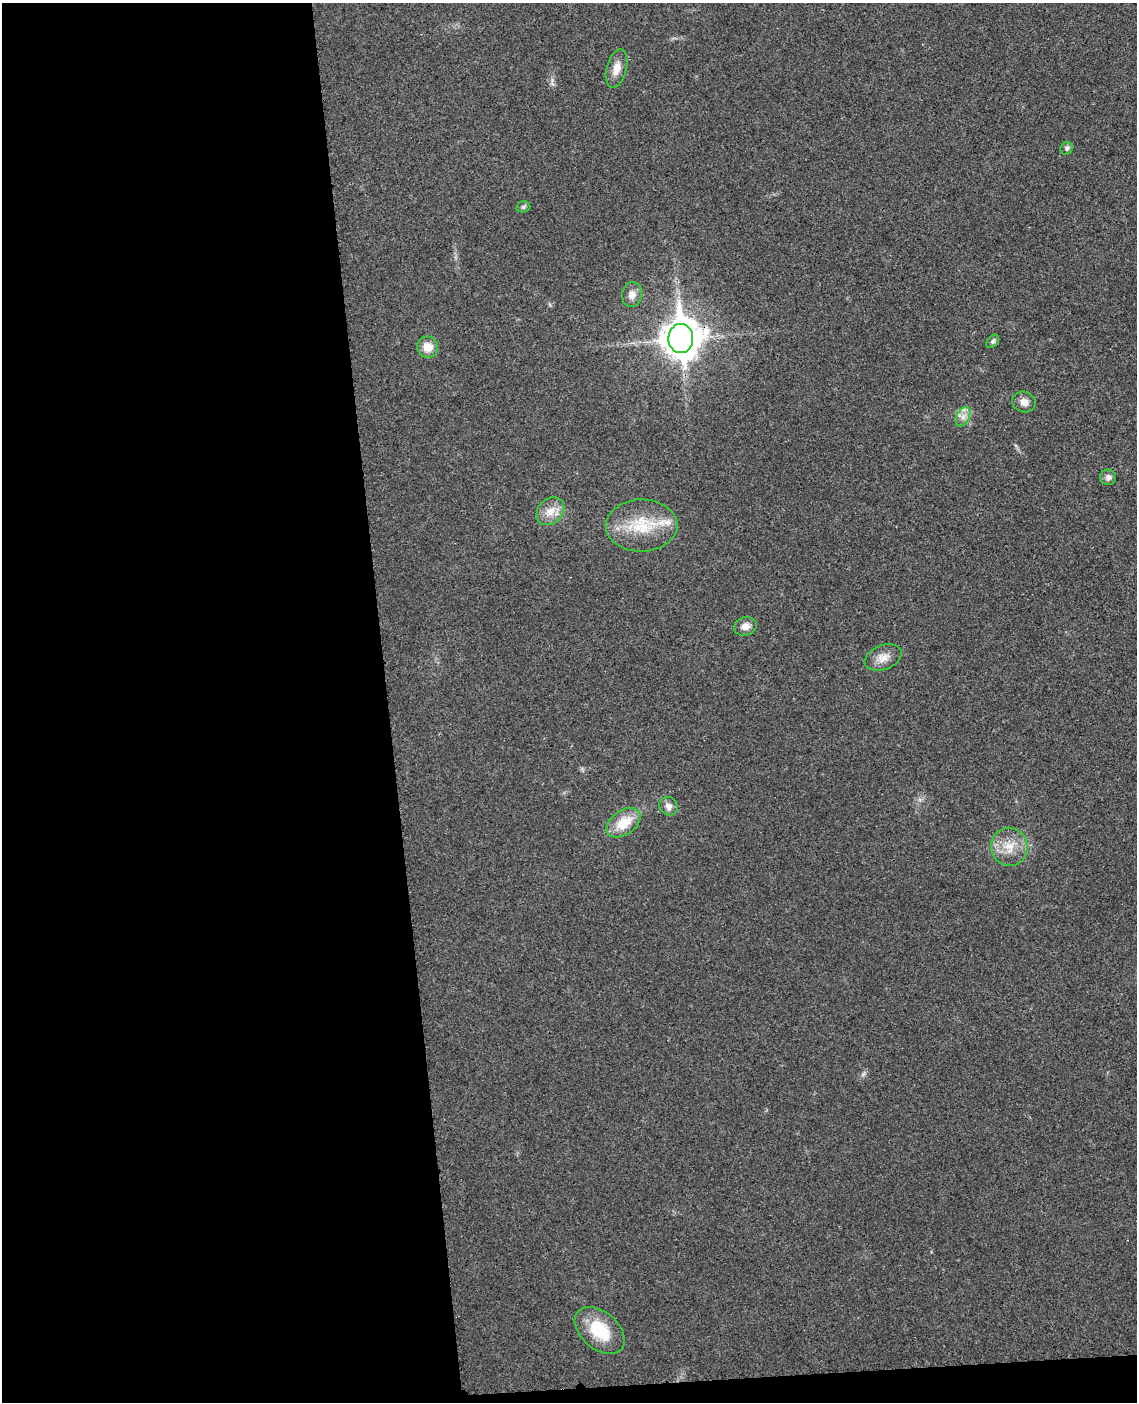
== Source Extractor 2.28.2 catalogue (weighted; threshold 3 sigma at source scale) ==
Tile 9 of 4 x 3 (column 1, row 3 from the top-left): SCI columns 57-1191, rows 140-1539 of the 4656 x 4585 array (HDU 1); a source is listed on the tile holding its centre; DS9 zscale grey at full resolution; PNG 1139 x 1404 px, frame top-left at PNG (2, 3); each listed source drawn as its Kron ellipse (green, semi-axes under 4 px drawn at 4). Shown black and unused: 35% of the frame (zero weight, under 3 of 4 exposures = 6% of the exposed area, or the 3 px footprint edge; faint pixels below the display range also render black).
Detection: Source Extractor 2.28.2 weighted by HDU 2 'WHT'; one run over the whole footprint, this tile lists its part. Background 0.0216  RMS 0.0044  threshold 0.0196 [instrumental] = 3 sigma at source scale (4.5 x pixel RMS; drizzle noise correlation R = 1.50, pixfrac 1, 0.05/0.05 arcsec/px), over >= 5 px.
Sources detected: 19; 1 inside a brighter listed object's ellipse — not listed separately; the other 18 listed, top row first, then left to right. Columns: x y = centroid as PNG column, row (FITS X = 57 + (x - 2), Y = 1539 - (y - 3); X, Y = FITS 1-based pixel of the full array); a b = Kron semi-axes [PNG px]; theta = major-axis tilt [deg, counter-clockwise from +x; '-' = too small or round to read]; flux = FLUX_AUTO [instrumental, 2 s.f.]
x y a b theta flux
617 68 19 10 75 4.5
1067 148 7 6 - 1
523 207 7 5 15 0.89
632 294 12 10 81 3.1
681 339 14 12 -89 960
993 341 7 5 51 0.99
428 347 11 10 - 5.5
1024 402 12 10 -18 3.1
963 417 10 6 63 2.4
1108 477 8 8 - 1.9
550 511 16 12 45 5.2
642 525 36 26 2 20
745 626 11 9 16 3
883 657 19 12 21 4.6
668 806 10 8 -49 2.3
624 823 19 12 35 10
1009 847 19 18 - 8.8
600 1331 29 18 -41 17
Overlapping masked pixels (flux is a lower limit): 1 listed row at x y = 681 339